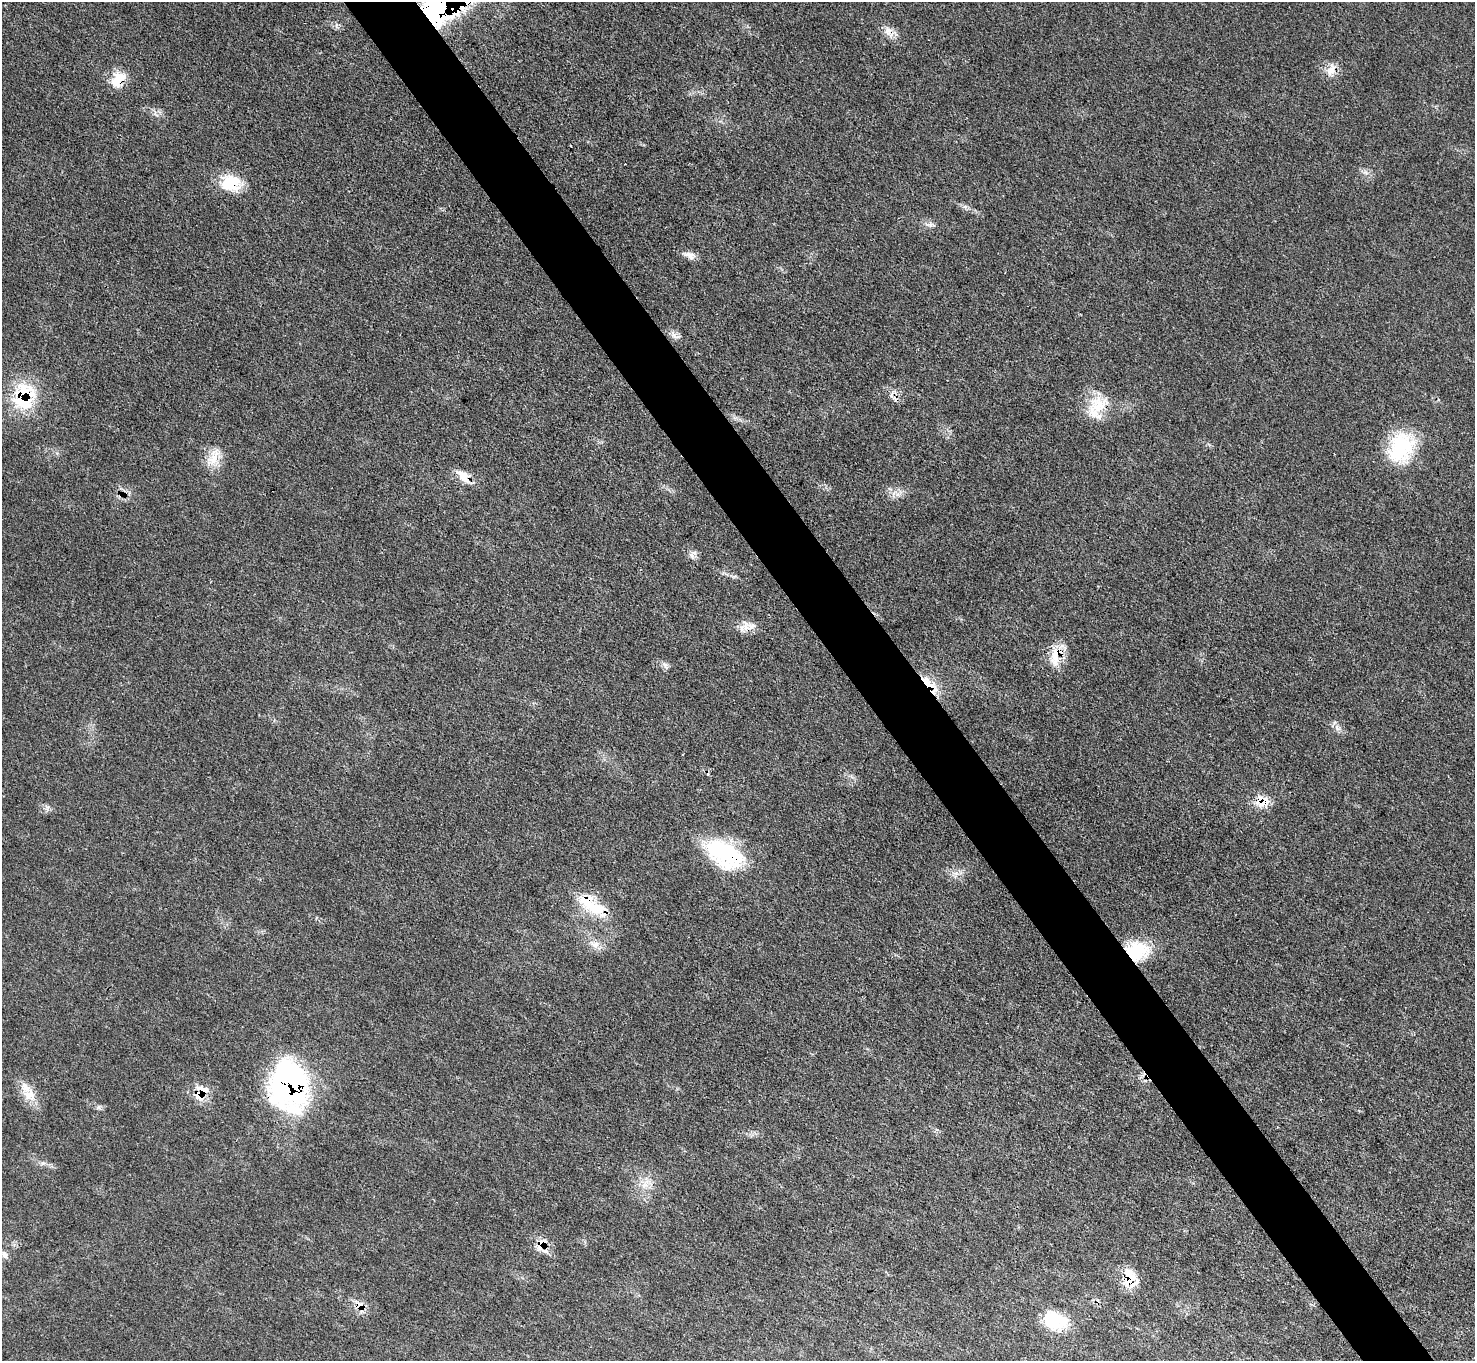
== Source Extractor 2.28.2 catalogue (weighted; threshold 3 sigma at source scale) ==
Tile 6 of 4 x 4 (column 2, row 2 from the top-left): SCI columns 1475-2947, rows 3016-4374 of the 5895 x 5889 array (HDU 1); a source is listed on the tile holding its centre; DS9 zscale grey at full resolution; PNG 1477 x 1363 px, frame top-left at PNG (2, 2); no overlay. Shown black and unused: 5% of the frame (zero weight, under 3 of 4 exposures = <1% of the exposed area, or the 3 px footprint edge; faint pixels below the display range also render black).
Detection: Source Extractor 2.28.2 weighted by HDU 2 'WHT'; one run over the whole footprint, this tile lists its part. Background 0.0784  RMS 0.004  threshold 0.0178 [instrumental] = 3 sigma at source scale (4.5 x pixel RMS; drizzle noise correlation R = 1.50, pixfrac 1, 0.05/0.05 arcsec/px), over >= 5 px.
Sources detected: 38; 1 cosmic-ray / hot-pixel residue — not listed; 4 inside a brighter listed object's ellipse — not listed separately; the other 33 listed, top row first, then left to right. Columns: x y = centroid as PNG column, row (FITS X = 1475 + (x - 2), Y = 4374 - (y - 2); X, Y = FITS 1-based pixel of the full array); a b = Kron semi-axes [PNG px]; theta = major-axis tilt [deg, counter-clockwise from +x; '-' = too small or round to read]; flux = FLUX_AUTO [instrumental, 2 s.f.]
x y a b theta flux
436 8 36 32 -67 75
888 31 13 10 73 3.2
1331 70 19 10 59 4.2
118 79 21 15 47 8.5
231 183 24 21 -14 12
930 224 7 6 - 1.2
689 255 17 8 -18 2.8
673 334 12 5 -66 1.7
24 396 38 27 78 26
1099 405 30 25 80 14
1401 448 39 29 68 27
213 459 18 14 68 6.8
463 476 22 10 -48 5.5
691 555 11 5 -46 1.5
752 626 12 9 15 3.5
1055 657 30 12 86 8
665 665 11 5 -71 1.4
927 682 26 10 -41 8.6
1337 728 11 5 -63 1.7
1262 801 17 15 -1 6.9
725 854 46 27 -31 38
592 905 44 17 -32 16
595 945 12 10 -26 3.4
1137 951 28 23 5 18
289 1085 55 40 -84 94
199 1094 26 11 -81 5.9
30 1095 16 16 - 6.5
645 1185 7 4 -18 1.5
541 1244 17 10 43 4.6
4 1255 12 8 -49 2.4
1128 1275 20 15 79 7.7
361 1305 15 8 -74 3.4
1055 1321 29 20 -18 15
Overlapping masked pixels (flux is a lower limit): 17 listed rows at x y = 436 8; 118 79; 231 183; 24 396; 1099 405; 463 476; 1055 657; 927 682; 1262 801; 725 854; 592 905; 1137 951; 289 1085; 199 1094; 541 1244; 1128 1275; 361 1305
Isophote crosses this tile's border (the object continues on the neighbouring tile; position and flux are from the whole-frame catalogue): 1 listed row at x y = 436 8
Unlisted compact peaks at least as high as the median listed source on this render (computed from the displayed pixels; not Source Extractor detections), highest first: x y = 897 494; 99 1107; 1365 172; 47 807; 965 207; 43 1163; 157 115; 336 25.